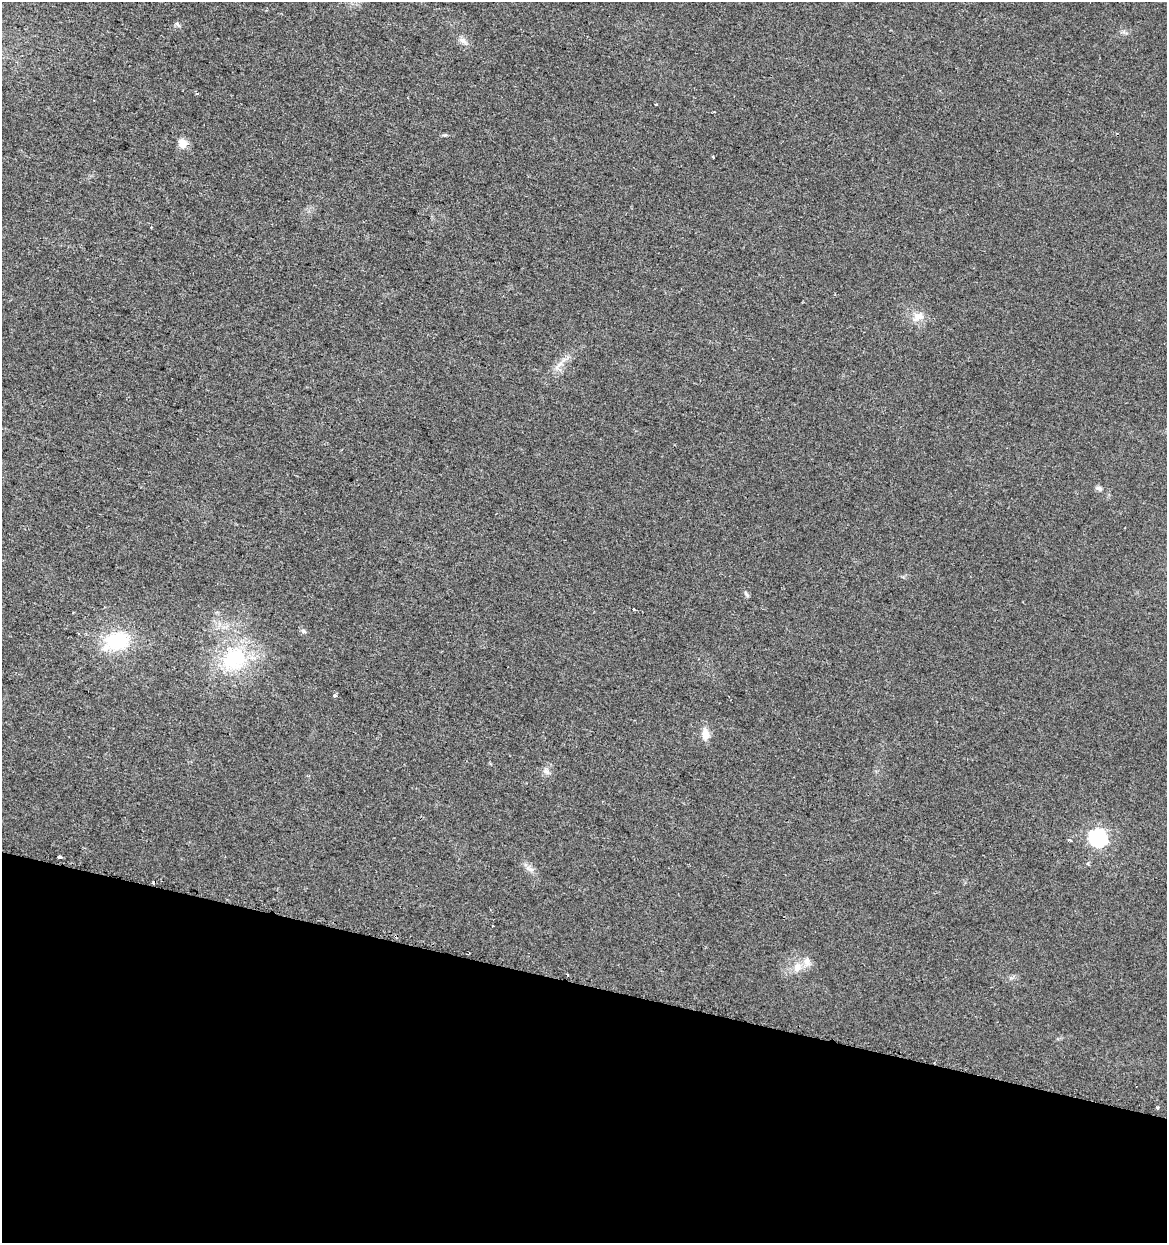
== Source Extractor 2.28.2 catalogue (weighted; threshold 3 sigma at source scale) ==
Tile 15 of 4 x 4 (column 3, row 4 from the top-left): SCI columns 2627-3791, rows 10-1250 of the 5195 x 5001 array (HDU 1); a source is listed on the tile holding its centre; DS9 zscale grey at full resolution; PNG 1169 x 1245 px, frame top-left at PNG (2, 2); no overlay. Shown black and unused: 21% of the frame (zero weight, under 2 of 3 exposures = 2% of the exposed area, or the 3 px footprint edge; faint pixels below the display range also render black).
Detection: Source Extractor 2.28.2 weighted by HDU 2 'WHT'; one run over the whole footprint, this tile lists its part. Background 0.0194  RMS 0.0063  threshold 0.0285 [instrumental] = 3 sigma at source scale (4.5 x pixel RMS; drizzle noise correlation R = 1.50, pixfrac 1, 0.0396/0.0396 arcsec/px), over >= 5 px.
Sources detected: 28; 1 cosmic-ray / hot-pixel residue — not listed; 2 inside a brighter listed object's ellipse — not listed separately; the other 25 listed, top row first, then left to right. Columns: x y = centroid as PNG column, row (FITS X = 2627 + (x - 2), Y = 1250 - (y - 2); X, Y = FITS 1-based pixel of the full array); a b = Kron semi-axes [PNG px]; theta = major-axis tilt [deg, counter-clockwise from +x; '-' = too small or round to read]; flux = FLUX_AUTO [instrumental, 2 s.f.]
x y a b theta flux
178 24 10 4 -46 1.2
463 40 9 8 - 2.8
656 104 3 2 - 0.63
183 143 10 9 - 6.4
713 157 3 2 - 1
918 317 18 12 24 6.8
560 364 8 5 45 2.3
1099 488 7 5 -13 1.9
746 594 9 4 -58 1.2
634 609 3 3 - 0.73
303 631 7 5 -17 1.4
117 641 24 17 10 40
234 659 36 30 31 49
335 695 4 4 - 1.4
705 734 17 9 -85 5.9
546 771 11 7 -24 2.6
1098 838 8 8 - 180
1069 840 5 3 - 1.7
60 857 3 3 - 5.9
1088 864 5 4 - 1
530 869 11 4 -29 2.3
492 926 3 3 - 1.5
797 967 13 10 64 6.4
567 975 3 2 - 0.81
1157 1108 3 3 - 1.6
Unlisted compact peaks at least as high as the median listed source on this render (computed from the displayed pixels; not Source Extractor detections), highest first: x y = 445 135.